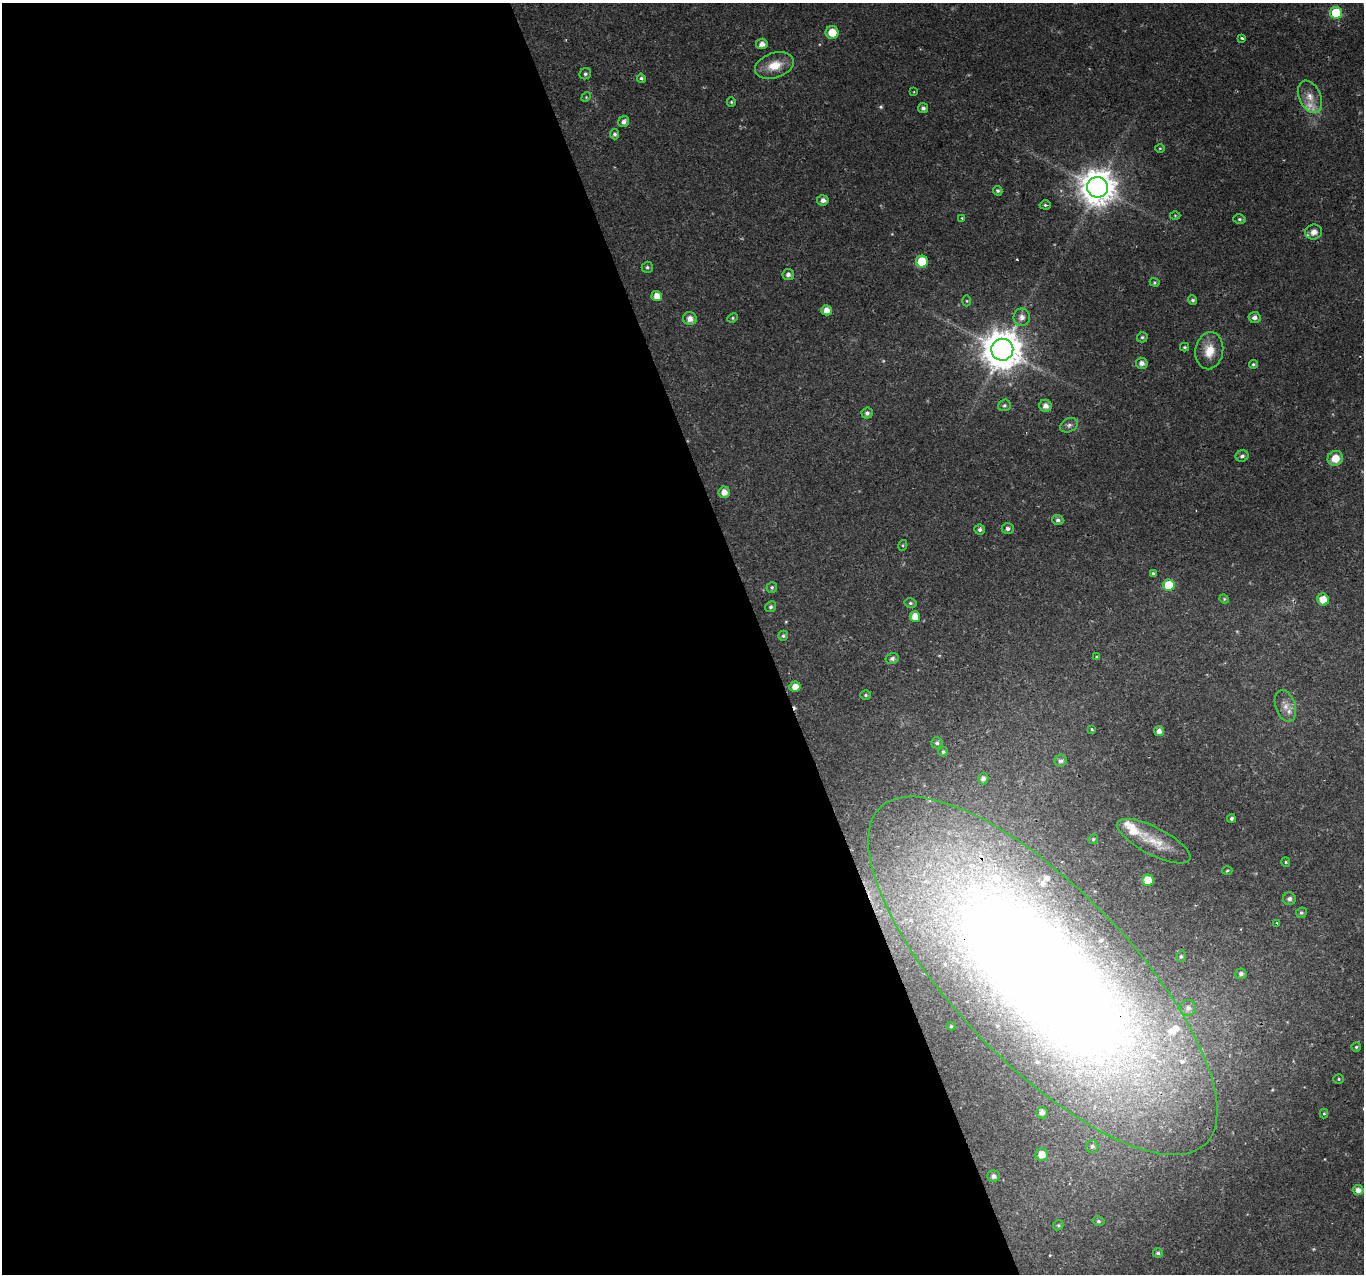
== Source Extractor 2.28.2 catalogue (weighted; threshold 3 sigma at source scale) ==
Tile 9 of 4 x 4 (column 1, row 3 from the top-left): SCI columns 4-1365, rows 1400-2671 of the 5449 x 5285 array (HDU 1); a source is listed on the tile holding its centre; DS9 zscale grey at full resolution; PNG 1366 x 1276 px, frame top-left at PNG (2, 3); each listed source drawn as its Kron ellipse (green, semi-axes under 4 px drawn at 4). Shown black and unused: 56% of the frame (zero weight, under 2 of 3 exposures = <1% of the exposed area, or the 3 px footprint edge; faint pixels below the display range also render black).
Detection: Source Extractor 2.28.2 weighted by HDU 2 'WHT'; one run over the whole footprint, this tile lists its part. Background 0.0288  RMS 0.0031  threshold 0.0141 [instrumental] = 3 sigma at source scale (4.5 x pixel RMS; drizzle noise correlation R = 1.50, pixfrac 1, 0.0396/0.0396 arcsec/px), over >= 5 px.
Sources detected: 111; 3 too faint to see at this stretch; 2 cosmic-ray / hot-pixel residue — neither listed nor drawn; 9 inside a brighter listed object's ellipse — not listed separately; the other 97 listed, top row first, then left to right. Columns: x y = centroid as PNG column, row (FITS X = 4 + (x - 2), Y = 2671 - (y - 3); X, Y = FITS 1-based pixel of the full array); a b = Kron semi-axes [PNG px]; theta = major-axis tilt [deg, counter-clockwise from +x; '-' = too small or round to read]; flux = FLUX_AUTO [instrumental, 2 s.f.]
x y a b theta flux
1336 13 6 6 - 15
832 32 6 6 - 5.1
1242 38 3 3 - 0.81
762 44 6 5 - 1.8
774 65 20 12 18 5.9
585 74 6 5 - 0.66
641 78 4 4 - 0.59
914 92 3 3 - 0.37
586 97 5 4 - 0.37
1310 97 17 10 -66 3.5
731 102 5 4 - 0.44
923 108 5 5 - 0.9
624 122 6 5 - 1.3
614 134 5 4 - 0.75
1160 148 5 3 - 0.31
1098 187 10 10 - 720
998 191 5 4 - 0.58
823 200 6 5 - 1.3
1045 205 5 4 - 0.53
1175 215 5 3 - 0.28
962 218 3 3 - 0.61
1239 219 6 5 - 0.57
1314 232 8 7 - 2.6
922 262 6 6 - 12
647 267 5 5 - 0.6
788 274 6 5 - 1.1
1155 282 5 4 - 0.42
657 296 5 5 - 2.9
1192 300 5 4 - 0.64
967 301 5 3 - 0.31
827 310 5 5 - 2.4
1022 317 9 8 - 2.1
733 318 5 4 - 0.46
1255 318 6 5 - 1.2
690 319 7 6 - 2
1142 337 5 5 - 0.52
1185 347 4 3 - 0.44
1002 350 11 11 - 920
1209 351 19 14 81 5.7
1142 363 6 5 - 1.5
1253 364 4 4 - 0.48
1004 405 6 5 - 0.73
1045 406 6 6 - 1.8
867 413 5 5 - 1
1069 425 9 6 28 1.2
1242 456 6 5 - 0.9
1335 458 8 7 - 4.7
724 492 6 5 - 2.4
1058 520 5 5 - 0.86
1008 529 6 5 - 0.91
980 530 5 5 - 0.86
903 545 5 3 - 0.36
1153 574 4 4 - 0.63
1169 585 6 5 - 13
772 587 5 5 - 0.63
1224 599 5 4 - 0.34
1323 599 6 6 - 4.7
910 603 6 4 -14 0.6
771 607 5 5 - 0.67
915 616 5 5 - 3.8
783 636 5 4 - 0.56
1097 657 4 4 - 0.38
892 659 6 5 - 0.93
795 687 5 5 - 2.4
866 695 5 4 - 0.53
1285 706 16 10 -72 3
1092 730 3 3 - 4.2
1159 731 5 5 - 1.7
937 743 5 5 - 0.77
943 752 4 4 - 0.65
1061 761 6 6 - 1.1
983 779 6 5 - 1.2
1231 818 4 4 - 0.64
1093 839 5 4 - 0.42
1154 841 40 14 -27 7.7
1286 862 5 4 - 0.4
1227 871 5 3 - 0.35
1148 880 6 5 - 5.4
1289 899 6 6 - 1.1
1301 913 5 5 - 0.53
1277 923 3 3 - 0.37
1181 956 6 4 74 0.6
1241 974 5 5 - 1
1043 976 234 87 -46 630
1188 1008 8 8 - 1.6
951 1026 4 4 - 0.37
1356 1047 5 4 - 0.42
1339 1079 5 4 - 0.45
1042 1112 6 6 - 1.2
1324 1113 5 4 - 0.38
1092 1146 6 6 - 0.86
1042 1155 6 6 - 3.9
993 1176 6 5 - 1.1
1358 1190 5 5 - 1.7
1098 1221 6 4 -15 0.62
1058 1225 5 5 - 0.42
1158 1253 5 4 - 0.69
Overlapping masked pixels (flux is a lower limit): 1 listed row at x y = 1043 976